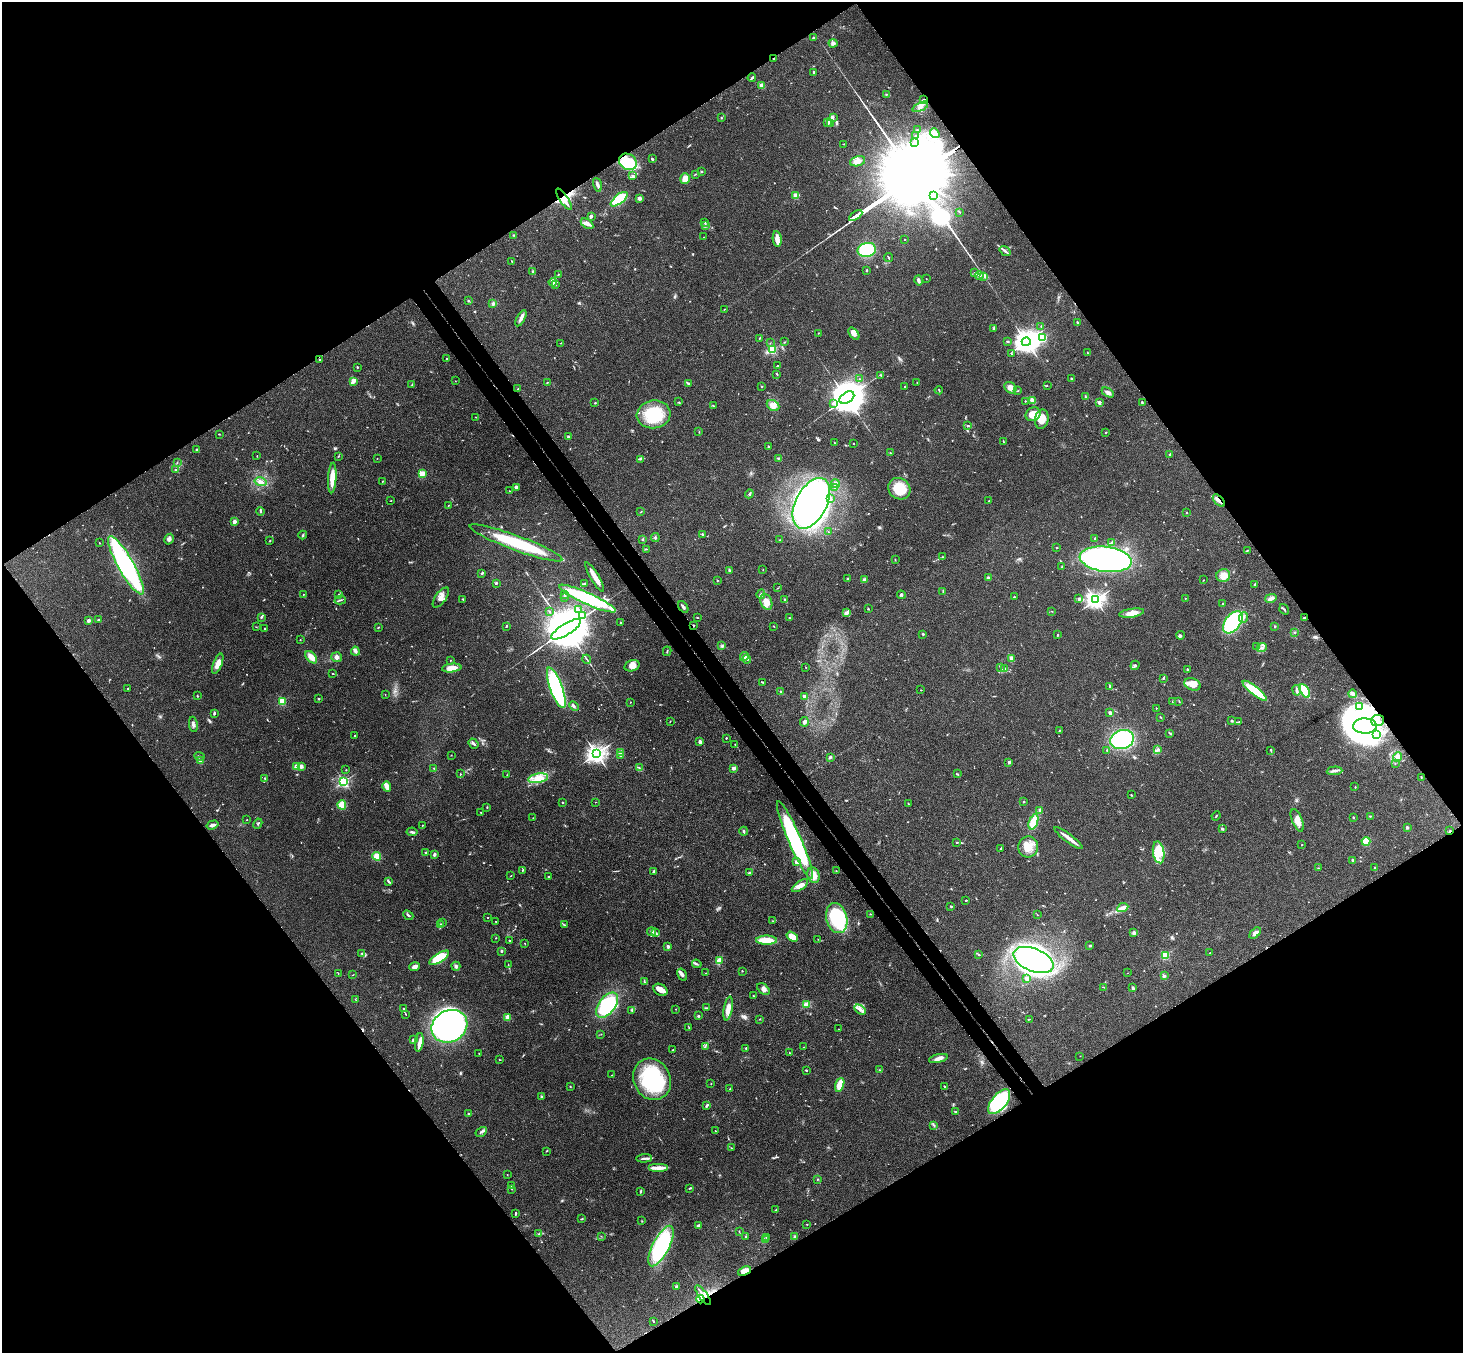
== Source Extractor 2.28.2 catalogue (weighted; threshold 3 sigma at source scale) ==
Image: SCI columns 53-5896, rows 331-5733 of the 5946 x 5927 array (HDU 1 of 3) = the unmasked area's bounding box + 8 px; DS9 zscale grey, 4 x 4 block average (1 PNG px = mean of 4 x 4 image px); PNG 1465 x 1355 px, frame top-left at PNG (2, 2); each listed source drawn as its Kron ellipse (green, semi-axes under 4 px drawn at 4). Shown black and unused: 50% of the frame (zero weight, under 3 of 4 exposures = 6% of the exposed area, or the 3 px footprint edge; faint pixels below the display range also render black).
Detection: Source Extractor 2.28.2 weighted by HDU 2 'WHT'. Background 0.163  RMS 0.0073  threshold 0.0329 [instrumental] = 3 sigma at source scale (4.5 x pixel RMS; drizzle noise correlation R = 1.50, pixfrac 1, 0.05/0.05 arcsec/px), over >= 5 px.
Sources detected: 752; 9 too faint to see at this stretch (4 x 4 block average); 19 inside a brighter object's white glare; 5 cosmic-ray / hot-pixel residue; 2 long thin detections or spike segments (spike, bleed or trail) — neither listed nor drawn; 13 coinciding with a brighter row at this scale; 48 inside a brighter listed object's ellipse — not listed separately; of the other 656, all 500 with FLUX_AUTO >= 1.6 (the completeness limit of this list) listed and drawn (156 fainter detections not listed), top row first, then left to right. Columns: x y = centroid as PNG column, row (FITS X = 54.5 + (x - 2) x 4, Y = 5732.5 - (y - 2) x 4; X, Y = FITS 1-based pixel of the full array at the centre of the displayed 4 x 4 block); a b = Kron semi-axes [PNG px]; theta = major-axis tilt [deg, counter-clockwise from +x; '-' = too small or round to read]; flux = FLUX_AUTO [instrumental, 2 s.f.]
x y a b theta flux
813 38 3 2 - 5
833 43 4 4 - 12
774 59 3 2 - 3.6
813 72 2 2 - 5.3
752 78 4 2 - 7.9
762 86 2 2 - 54
887 94 2 2 - 2
923 99 3 2 - 3.3
920 107 8 2 25 13
833 117 3 2 - 5
721 118 2 2 - 2.4
827 122 3 3 - 8
831 124 3 2 - 3.9
917 129 2 2 - 2.4
935 133 5 3 - 28
915 136 2 2 - 2.3
915 143 2 2 - 2.2
843 144 3 2 - 2
652 159 2 2 - 6.8
858 161 8 5 16 28
628 162 9 7 -35 440
702 171 3 2 - 3.7
695 174 3 2 - 2.4
632 176 2 2 - 3.9
685 179 5 4 - 42
597 185 7 3 -72 11
934 195 2 2 - 2.9
795 196 2 2 - 93
639 198 3 3 - 16
564 199 12 3 -55 42
619 199 10 4 39 240
960 212 2 2 - 2.4
591 216 3 2 - 11
856 216 7 2 34 5100
705 222 2 2 - 2.5
587 224 7 4 -33 18
705 225 3 2 - 4.2
514 235 2 2 - 1.8
704 237 2 2 - 2.3
777 239 8 3 -82 42
905 239 2 2 - 5.2
867 250 9 7 11 340
1005 251 6 2 -37 8.8
888 258 4 2 - 3.3
512 261 3 2 - 2.6
866 270 2 2 - 2.8
532 272 3 2 - 3.9
975 273 2 2 - 2.7
559 274 2 2 - 1.6
979 275 4 2 - 7.6
984 276 4 3 - 10
926 279 2 2 - 1.7
918 280 5 3 - 9.4
553 282 4 3 - 9.4
555 284 4 3 - 8.7
468 301 3 2 - 3
493 304 4 3 - 7.6
725 309 3 2 - 1.8
521 318 9 3 61 18
1077 322 3 2 - 6.1
1041 326 2 2 - 2
993 329 3 2 - 6
818 333 2 2 - 2
854 334 7 2 -51 13
760 338 3 2 - 3
1043 338 2 2 - 270
1007 341 3 2 - 3.6
784 342 2 2 - 2.3
1026 342 4 4 - 5200
561 343 2 2 - 4.8
770 343 2 2 - 2
772 349 2 2 - 460
1087 353 2 2 - 1.9
1011 354 2 2 - 2.5
446 358 2 2 - 2.3
320 359 2 2 - 3
778 366 3 2 - 4.6
357 367 2 2 - 3.7
777 374 3 2 - 3.5
881 375 3 2 - 2.9
1071 378 2 2 - 4.3
860 379 2 2 - 2.1
353 381 4 2 - 26
455 381 2 2 - 1.6
547 382 2 2 - 2.7
917 382 2 2 - 1.6
689 384 3 2 - 10
412 385 2 2 - 1.8
762 386 2 2 - 2.8
1047 386 3 2 - 2.1
905 387 2 2 - 7.1
1010 388 6 5 - 23
518 389 3 2 - 3.3
939 390 4 2 - 3.5
1017 391 2 2 - 1.7
1108 392 7 3 -29 15
1085 396 2 2 - 3
847 398 8 5 31 17000
1033 400 4 3 - 8.2
1025 401 2 2 - 3.3
679 402 3 2 - 3
1099 402 2 2 - 33
1142 402 3 2 - 3.3
595 403 2 2 - 3.2
833 403 3 2 - 6.6
773 405 6 5 - 29
713 406 4 2 - 4.6
654 414 17 14 7 200
1033 414 8 6 31 62
476 417 2 2 - 1.6
1042 419 10 6 78 67
968 425 3 2 - 3.2
699 432 2 2 - 2.3
1106 432 2 2 - 4.6
219 434 2 2 - 2.4
568 437 2 2 - 40
1003 442 3 2 - 2.3
835 443 3 2 - 2.2
853 443 2 2 - 5.4
768 446 2 2 - 3.3
196 449 2 2 - 5.2
890 453 2 2 - 1.9
1170 454 3 2 - 6.5
257 456 2 2 - 1.9
338 456 2 2 - 2.9
778 458 2 2 - 4.5
377 459 2 2 - 1.6
640 459 2 2 - 2.7
177 463 2 2 - 2
175 470 3 2 - 3.3
422 473 2 2 - 220
332 478 15 3 86 70
382 481 3 2 - 2
260 482 6 4 -15 17
835 484 4 3 - 9.1
517 487 4 2 - 5.3
834 487 4 2 - 6.5
899 489 11 10 - 140
510 491 2 2 - 1.7
749 494 4 3 - 7.4
830 498 3 2 - 7.5
391 500 2 2 - 1.8
1219 500 7 2 -46 15
989 501 2 2 - 3.1
811 503 27 15 62 1800
448 506 2 2 - 1.9
261 511 4 2 - 4.1
641 512 3 2 - 2.4
1186 513 2 2 - 2.6
234 522 3 3 - 19
828 532 2 2 - 1.7
703 534 3 2 - 4.1
303 535 4 2 - 4.8
655 538 4 2 - 5.5
1095 538 3 2 - 5.8
169 539 5 4 - 12
643 540 2 2 - 3.4
780 540 3 2 - 2.5
270 541 2 2 - 1.7
1111 542 3 2 - 3.5
99 543 2 2 - 2.2
516 543 49 7 -20 310
1057 548 2 2 - 3.2
646 549 2 2 - 1.8
1248 550 3 2 - 4.2
942 557 2 2 - 1.7
895 559 2 2 - 2.4
1106 559 26 12 -7 1600
126 565 33 8 -60 920
1062 567 2 2 - 3.2
729 570 3 2 - 4.9
763 570 2 2 - 1.6
482 573 3 2 - 4.4
1223 575 7 6 - 37
595 577 17 3 -60 61
988 578 3 3 - 4.9
848 579 2 2 - 23
717 580 2 2 - 2
864 580 2 2 - 69
1203 580 2 2 - 2
497 583 2 2 - 2.9
585 583 2 2 - 3
1255 585 3 2 - 12
778 588 3 2 - 1.9
943 591 2 2 - 2.1
303 594 2 2 - 2.2
339 594 3 2 - 7.1
565 594 2 2 - 2.2
761 594 4 3 - 9
901 595 4 2 - 5.6
441 597 12 5 53 31
564 597 3 2 - 3.1
1014 597 2 2 - 13
1079 598 3 2 - 4.7
1185 598 2 2 - 2
1271 598 6 3 13 14
463 599 3 2 - 4.3
587 599 31 6 -24 420
340 600 6 2 14 6
784 600 2 2 - 2.1
1095 600 3 3 - 2300
766 602 8 5 -68 54
1223 604 2 2 - 2.7
683 607 6 3 -56 9.4
868 609 2 2 - 3.2
1284 609 5 2 - 5.4
579 610 4 3 - 9.3
1052 611 2 2 - 1.9
549 612 2 2 - 1.9
847 613 4 4 - 12
1132 613 12 4 9 47
583 615 4 2 - 8.7
261 617 2 2 - 4.6
1243 617 5 3 - 14
1304 617 3 2 - 3.5
698 618 2 2 - 2
789 618 3 2 - 2.6
98 620 3 2 - 3.2
88 621 2 2 - 15
621 622 2 2 - 4.5
1233 622 12 7 53 380
693 625 2 2 - 5.6
506 626 2 2 - 4.7
774 626 2 2 - 2.6
1275 626 2 2 - 2.6
256 627 2 2 - 1.7
378 627 2 2 - 2.3
265 628 2 2 - 2.1
566 629 17 5 32 46000
1294 632 2 2 - 3.7
923 634 3 2 - 3.3
1057 635 2 2 - 2.6
1180 635 4 4 - 8.7
300 640 2 2 - 2.1
722 646 3 2 - 5.4
1256 646 2 2 - 1.9
1262 647 5 3 - 10
355 651 4 4 - 11
667 651 5 2 - 4.4
744 656 4 3 - 30
311 657 7 4 -49 37
337 657 5 5 - 16
1011 658 3 3 - 15
587 659 4 2 - 4.5
747 659 4 2 - 5.2
450 660 2 2 - 1.7
218 664 11 4 69 37
1135 665 5 2 - 9.2
632 666 8 5 17 28
806 667 2 2 - 1.6
452 668 10 4 7 45
1001 668 3 2 - 3.5
1004 668 3 3 - 5.6
1187 669 3 2 - 3.5
333 673 2 2 - 2.8
1163 678 2 2 - 4
762 682 4 2 - 3.2
1193 684 8 6 -20 41
1110 687 2 2 - 2.4
556 688 21 6 -70 670
128 689 2 2 - 2.4
921 690 2 2 - 3.5
1297 690 5 2 - 12
1255 691 15 4 -38 170
1305 691 7 3 -60 120
781 692 3 2 - 3.6
385 694 2 2 - 1.7
1353 694 4 3 - 9.2
197 696 2 2 - 3.4
804 696 2 2 - 75
319 699 2 2 - 3.6
282 701 2 2 - 270
1172 701 2 2 - 1.9
1179 701 3 2 - 2.2
630 702 2 2 - 6.2
574 706 5 3 - 7.4
1360 706 2 2 - 2.6
1156 708 2 2 - 2.1
214 713 3 2 - 5.9
1110 713 2 2 - 59
1160 717 3 2 - 2.9
1378 720 6 5 - 21
670 721 2 2 - 1.7
1232 721 2 2 - 21
804 722 5 3 - 12
1238 722 3 2 - 3.9
193 724 7 3 -81 13
1365 726 11 7 -1 560
1059 731 3 2 - 3.4
1170 733 4 2 - 4.8
354 735 2 2 - 2.2
1376 735 2 2 - 2.1
726 738 2 2 - 4.8
1122 739 12 9 17 460
700 742 3 2 - 15
474 744 6 2 -52 9.7
735 745 3 2 - 3.1
1107 750 2 2 - 3.3
1157 750 4 3 - 9.3
1271 750 3 2 - 5
621 752 2 2 - 120
596 754 3 3 - 2800
451 755 2 2 - 2
620 755 2 2 - 13
200 756 5 2 - 4.7
830 757 4 2 - 6.6
1397 757 5 4 - 13
200 761 2 2 - 80
1009 762 2 2 - 44
1395 763 2 2 - 1.9
301 766 4 4 - 14
296 767 3 2 - 22
434 768 2 2 - 2.8
639 768 2 2 - 2.6
733 768 2 2 - 68
346 770 2 2 - 2.2
1334 771 8 2 4 14
460 774 2 2 - 2.7
958 774 3 2 - 3.4
507 775 3 2 - 2.5
265 778 2 2 - 2.5
538 778 10 4 10 40
1421 778 2 2 - 1.8
344 781 2 2 - 780
387 786 5 3 - 54
1355 787 2 2 - 2.9
1131 795 2 2 - 3.6
563 802 2 2 - 3.2
595 802 2 2 - 2.7
1024 802 2 2 - 5.5
909 804 2 2 - 2
342 805 4 4 - 59
487 807 2 2 - 3
1040 810 3 3 - 6
481 813 2 2 - 2.2
1216 816 5 2 - 3.4
1370 816 4 2 - 4.3
1353 817 2 2 - 14
533 818 2 2 - 4.3
247 820 2 2 - 2
1297 820 12 5 -68 35
1033 822 8 4 69 84
258 824 5 2 - 5.3
213 825 6 2 17 15
422 825 2 2 - 1.9
1407 827 2 2 - 30
1222 829 3 2 - 4.5
744 831 4 2 - 5.7
1450 831 3 2 - 3.5
412 832 5 2 - 7.1
1068 838 17 3 -37 33
795 840 42 6 -66 810
1366 841 4 4 - 92
956 842 3 2 - 2.4
1302 845 2 2 - 1.9
1028 847 10 10 - 65
1001 849 3 2 - 5.2
1159 852 11 5 -82 55
426 853 3 2 - 5.1
434 855 3 3 - 8.1
377 856 4 3 - 38
1353 860 3 2 - 7.4
796 862 2 2 - 36
1318 868 3 2 - 1.8
1375 868 2 2 - 5.2
523 870 2 2 - 2.9
654 871 3 2 - 10
836 871 2 2 - 1.7
749 873 4 2 - 6.6
813 875 8 6 -69 40
511 876 2 2 - 1.9
549 876 2 2 - 2.8
389 882 4 2 - 5.3
800 886 9 4 35 29
966 900 2 2 - 3.7
951 906 2 2 - 5
1123 908 6 2 27 27
870 914 2 2 - 2.7
408 915 5 2 - 6.6
1037 915 2 2 - 1.7
487 917 2 2 - 3
837 918 15 10 -76 320
496 921 2 2 - 4.3
773 921 3 2 - 2
443 923 2 2 - 6.7
441 925 2 2 - 38
564 925 3 2 - 3.1
652 932 4 3 - 12
655 933 4 3 - 8
1134 933 3 2 - 11
1255 933 7 3 44 18
792 936 6 4 -33 57
495 938 2 2 - 1.6
818 939 2 2 - 2.1
510 940 2 2 - 8.4
766 940 10 4 0 74
525 943 2 2 - 1.8
1090 945 3 2 - 5.4
668 947 2 2 - 56
501 951 2 2 - 18
362 953 2 2 - 5.1
1210 953 2 2 - 2.3
979 955 3 2 - 3.6
1165 955 2 2 - 370
439 958 11 4 33 170
1034 960 21 11 -22 1000
719 961 4 3 - 32
697 964 5 2 - 6.6
508 965 2 2 - 2.2
456 966 5 3 - 9.4
414 967 5 4 - 17
742 971 2 2 - 2.1
338 973 2 2 - 2.3
706 973 2 2 - 3.2
1128 973 2 2 - 2.2
353 975 3 2 - 1.7
682 975 6 3 -59 16
1164 976 3 3 - 6.7
1027 979 2 2 - 70
644 981 4 2 - 3.2
1104 987 2 2 - 1.6
1133 988 3 2 - 11
763 989 7 4 -39 17
660 990 7 5 -30 33
753 995 2 2 - 2.6
356 1000 3 2 - 1.7
607 1005 14 8 53 330
806 1005 2 2 - 62
706 1008 4 2 - 4.2
404 1009 4 2 - 5.3
676 1009 2 2 - 1.7
728 1009 12 3 79 49
632 1010 4 3 - 7.8
860 1010 6 3 -33 15
405 1014 4 2 - 2.4
698 1016 2 2 - 6.7
507 1017 2 2 - 120
760 1019 2 2 - 1.8
1029 1019 4 2 - 1.9
449 1026 18 15 30 2000
689 1028 3 2 - 2
838 1029 2 2 - 1.6
601 1034 2 2 - 1.9
413 1040 3 3 - 8.1
419 1042 9 4 83 20
705 1047 2 2 - 3
804 1047 2 2 - 1.7
746 1048 3 2 - 3.4
673 1050 2 2 - 3.7
789 1052 2 2 - 1.8
479 1053 2 2 - 2.4
1080 1056 2 2 - 1.7
938 1058 9 4 13 20
499 1059 3 2 - 2.4
806 1070 2 2 - 4.5
880 1070 2 2 - 2.7
612 1075 2 2 - 1.8
652 1079 21 18 -62 390
711 1084 2 2 - 2
840 1085 7 3 72 77
944 1086 3 2 - 5.4
570 1087 2 2 - 2.4
730 1089 2 2 - 2.9
541 1096 3 2 - 3.4
999 1102 15 7 51 270
707 1105 3 2 - 9.7
956 1112 3 2 - 4.8
468 1113 3 2 - 3.1
934 1125 3 2 - 3.9
715 1131 2 2 - 2.5
481 1132 6 3 31 10
731 1148 2 2 - 1.6
546 1151 4 2 - 1.9
644 1158 8 2 4 10
659 1168 10 4 0 27
507 1175 2 2 - 4
817 1180 3 2 - 2.2
512 1186 3 2 - 5
690 1188 4 2 - 4.4
511 1189 2 2 - 1.8
641 1191 3 2 - 4
776 1209 3 2 - 3.2
516 1213 3 2 - 5.7
582 1219 4 2 - 3.5
642 1221 2 2 - 1.9
807 1224 2 2 - 1.7
699 1225 3 2 - 9.1
739 1231 3 2 - 2.1
539 1234 2 2 - 1.7
601 1236 2 2 - 1.6
795 1236 3 3 - 5.7
746 1237 2 2 - 3.6
766 1237 2 2 - 2.3
766 1240 2 2 - 3.3
661 1246 22 8 63 570
744 1271 7 4 23 42
677 1287 3 2 - 14
703 1295 12 3 -55 35
700 1299 4 2 - 9.6
653 1321 3 2 - 3.4
Overlapping masked pixels (flux is a lower limit): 12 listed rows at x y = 774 59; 628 162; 564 199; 1219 500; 1304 617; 693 625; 1365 726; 1450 831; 795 840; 744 1271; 703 1295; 700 1299
Diffuse or blended objects may show on this block-average render without a row.